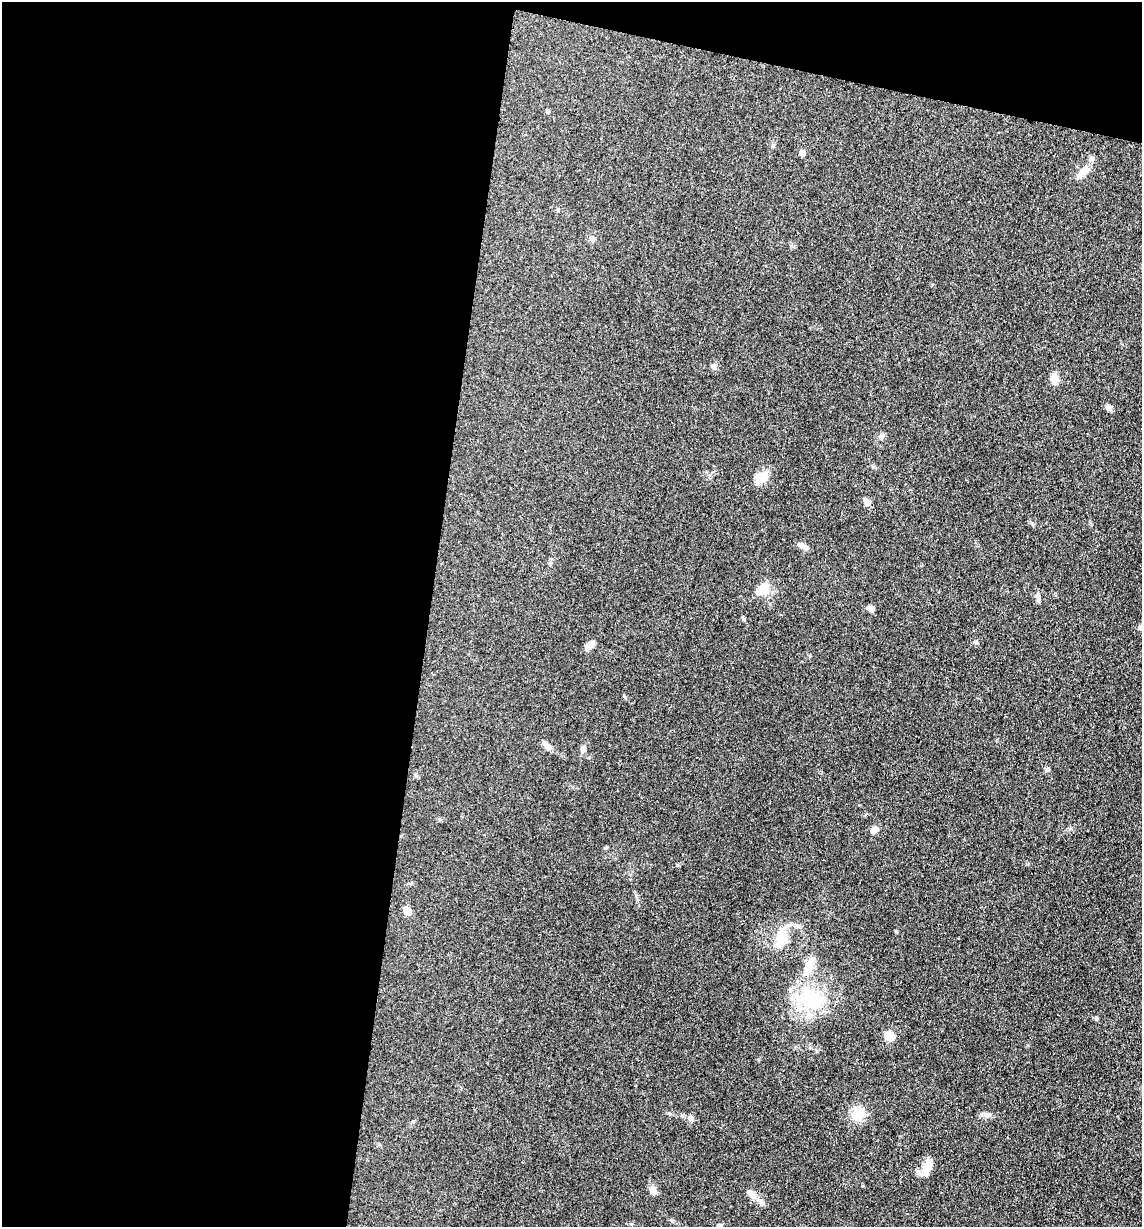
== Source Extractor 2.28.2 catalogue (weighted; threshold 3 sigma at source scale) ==
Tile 1 of 4 x 4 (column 1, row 1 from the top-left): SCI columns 246-1385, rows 3680-4904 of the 4932 x 4909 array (HDU 1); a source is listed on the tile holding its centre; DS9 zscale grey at full resolution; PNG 1144 x 1229 px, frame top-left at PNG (2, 2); no overlay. Shown black and unused: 41% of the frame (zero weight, under 3 of 4 exposures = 1% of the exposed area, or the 3 px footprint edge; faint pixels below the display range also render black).
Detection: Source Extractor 2.28.2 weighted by HDU 2 'WHT'; one run over the whole footprint, this tile lists its part. Background 0.103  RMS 0.0072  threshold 0.0324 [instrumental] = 3 sigma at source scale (4.5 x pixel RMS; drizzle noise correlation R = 1.50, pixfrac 1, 0.05/0.05 arcsec/px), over >= 5 px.
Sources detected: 34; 1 inside a brighter object's white glare — not listed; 2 inside a brighter listed object's ellipse — not listed separately; the other 31 listed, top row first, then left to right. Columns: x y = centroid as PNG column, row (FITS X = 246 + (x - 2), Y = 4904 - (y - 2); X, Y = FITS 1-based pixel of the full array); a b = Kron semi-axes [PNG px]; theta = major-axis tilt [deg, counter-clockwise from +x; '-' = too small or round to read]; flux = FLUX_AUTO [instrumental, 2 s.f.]
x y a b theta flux
547 111 5 4 - 1.2
802 153 5 4 - 5.5
1083 171 21 8 43 6.9
592 238 8 7 - 2
1055 379 13 9 89 5.3
1109 408 8 6 -36 2.5
881 436 8 6 22 1.8
760 477 15 12 24 9.5
867 502 8 7 - 4
806 547 9 8 - 2.7
764 588 11 9 78 13
1038 597 11 5 -85 2
871 608 8 6 -12 3.3
1141 627 7 4 27 1.2
976 643 6 4 -1 1
589 645 13 6 44 5.4
548 747 12 7 -39 4
583 749 9 7 58 2.3
1047 770 7 5 61 1.4
875 830 9 7 44 3.3
407 911 6 6 - 8.2
781 938 26 13 73 17
809 966 24 10 68 12
812 999 28 21 -42 44
889 1035 7 6 - 16
858 1114 13 11 58 13
690 1118 8 6 -75 2.3
927 1167 17 11 70 8.6
653 1190 11 8 -65 4.2
750 1193 10 8 -44 3.1
761 1202 11 4 -50 2.4
Isophote crosses this tile's border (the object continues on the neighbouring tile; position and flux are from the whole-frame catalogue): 1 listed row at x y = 1141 627
Unlisted compact peaks at least as high as the median listed source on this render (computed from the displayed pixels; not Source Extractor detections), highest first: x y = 896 931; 989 1114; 624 696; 669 1113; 1032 523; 714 365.